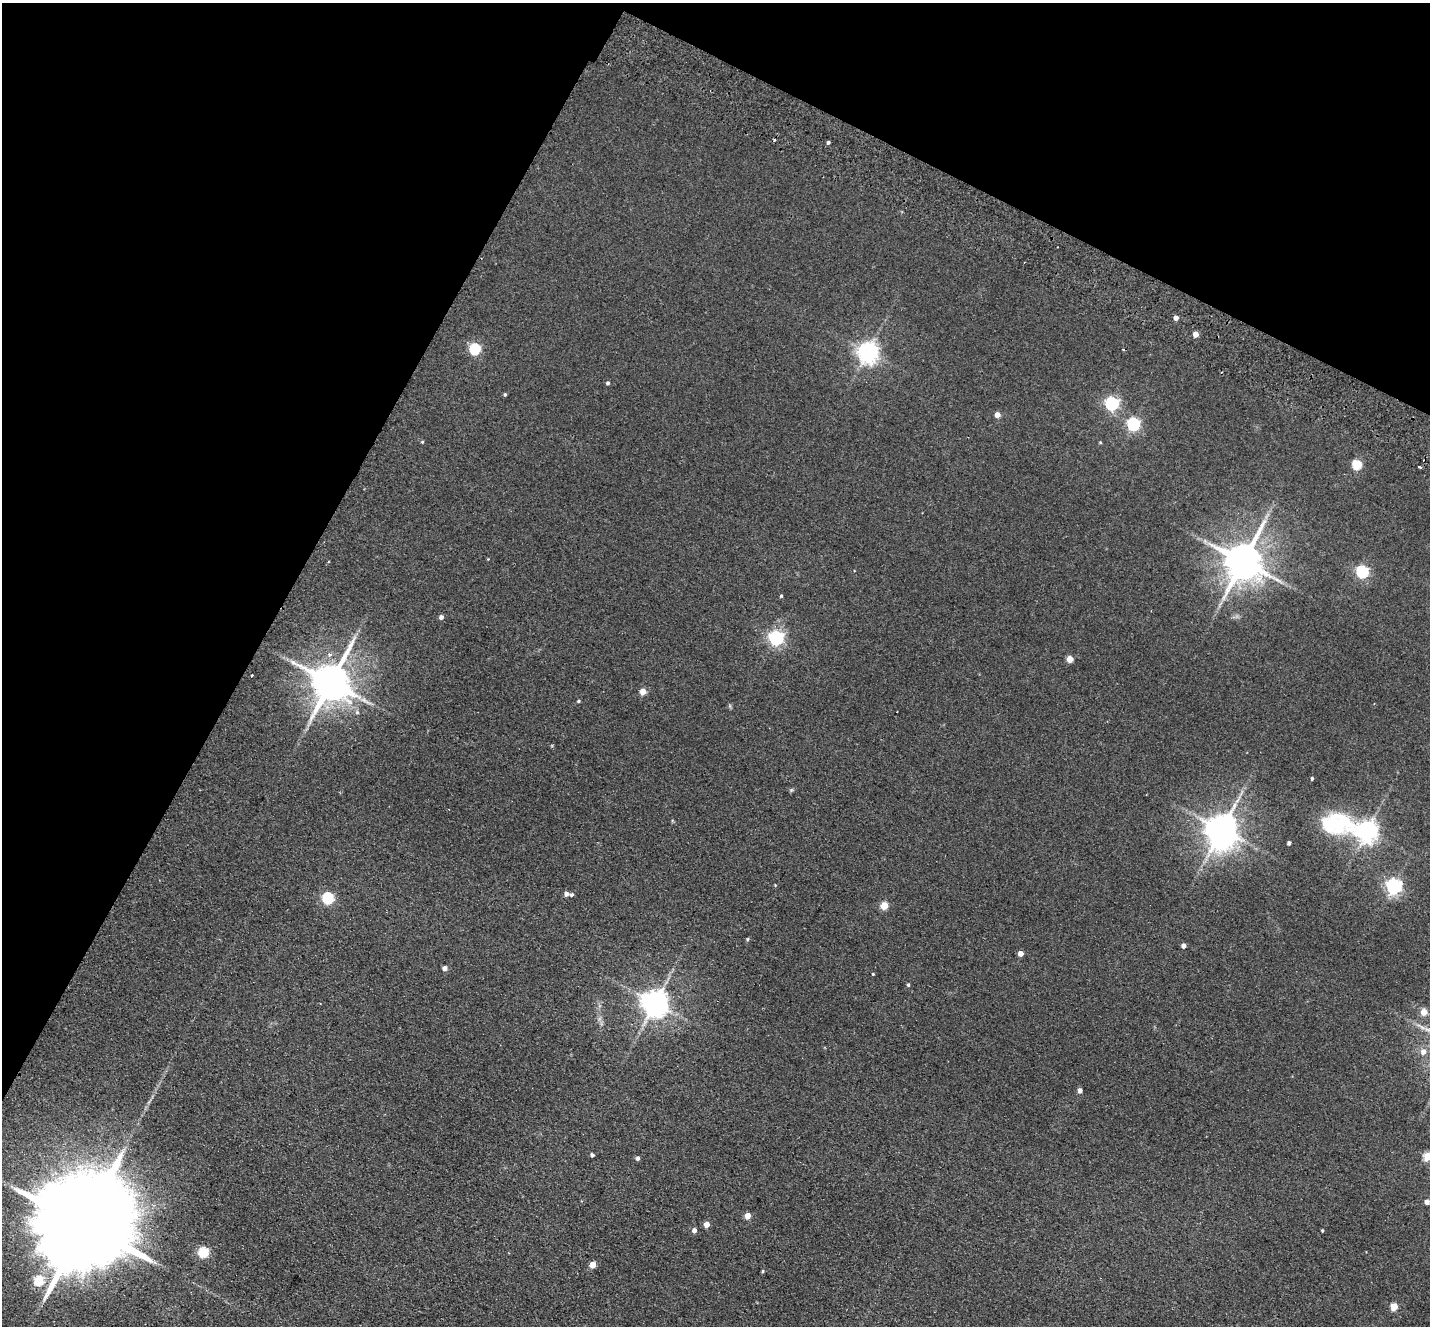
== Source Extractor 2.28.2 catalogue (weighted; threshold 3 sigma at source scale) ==
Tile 2 of 4 x 4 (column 2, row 1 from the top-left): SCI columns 1459-2886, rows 4307-5630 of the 5774 x 5829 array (HDU 1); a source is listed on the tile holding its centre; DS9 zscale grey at full resolution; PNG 1432 x 1328 px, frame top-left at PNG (2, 3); no overlay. Shown black and unused: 27% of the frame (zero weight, under 2 of 3 exposures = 3% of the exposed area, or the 3 px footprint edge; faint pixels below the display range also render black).
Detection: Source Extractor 2.28.2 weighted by HDU 2 'WHT'; one run over the whole footprint, this tile lists its part. Background 0.088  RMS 0.012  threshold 0.0529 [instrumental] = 3 sigma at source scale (4.5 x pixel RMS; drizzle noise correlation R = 1.50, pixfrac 1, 0.05/0.05 arcsec/px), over >= 5 px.
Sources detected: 66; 1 inside a brighter object's white glare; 5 cosmic-ray / hot-pixel residue — not listed; the other 60 listed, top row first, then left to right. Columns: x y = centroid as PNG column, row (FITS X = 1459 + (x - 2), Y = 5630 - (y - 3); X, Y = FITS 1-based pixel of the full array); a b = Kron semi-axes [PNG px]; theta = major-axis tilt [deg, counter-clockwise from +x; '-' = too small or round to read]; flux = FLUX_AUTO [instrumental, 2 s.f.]
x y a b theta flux
828 142 3 3 - 2
1176 318 4 4 - 6.7
1195 334 4 4 - 10
475 349 6 5 - 110
868 352 7 7 - 760
608 383 4 4 - 2.5
505 394 5 4 - 1.3
1112 404 6 6 - 230
997 415 4 4 - 11
1133 424 6 5 - 200
422 442 4 4 - 1.3
1100 442 4 3 - 1.1
1357 465 5 5 - 64
1420 467 3 3 - 5.3
328 561 3 2 - 1
1243 561 12 10 64 3900
1362 572 6 5 - 170
781 596 3 3 - 2.9
441 617 4 4 - 4.3
776 638 6 6 - 320
330 654 7 5 -23 4.6
1070 659 4 4 - 18
331 682 12 11 - 3800
643 692 5 4 - 16
579 701 4 3 - 1.5
1312 778 4 3 - 1.9
791 790 6 4 44 1.5
1222 829 9 8 - 2200
1365 831 25 8 -14 870
1289 843 4 3 - 3.3
775 885 4 3 - 0.91
1394 886 6 6 - 370
566 894 4 4 - 5.3
572 895 5 4 - 2.7
328 898 5 5 - 120
884 906 5 4 - 30
748 939 4 4 - 1.6
1184 946 4 4 - 5.7
1020 953 4 4 - 10
445 968 4 4 - 6.1
873 974 3 3 - 1.1
908 985 4 4 - 1.6
655 1003 8 8 - 1400
1424 1012 5 5 - 16
1423 1052 7 6 - 6.5
1080 1090 4 4 - 5.4
592 1155 4 3 - 2.8
1428 1156 5 5 - 42
638 1158 4 4 - 3.3
1427 1202 5 5 - 3.9
748 1216 4 4 - 15
707 1224 4 4 - 12
84 1225 47 20 60 41000
694 1230 5 4 - 5.2
1322 1231 3 2 - 1.3
203 1252 5 5 - 92
592 1265 4 4 - 16
763 1271 4 4 - 1.2
39 1281 5 5 - 72
1394 1307 5 5 - 27
Isophote crosses this tile's border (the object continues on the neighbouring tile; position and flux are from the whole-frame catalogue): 1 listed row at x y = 1428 1156